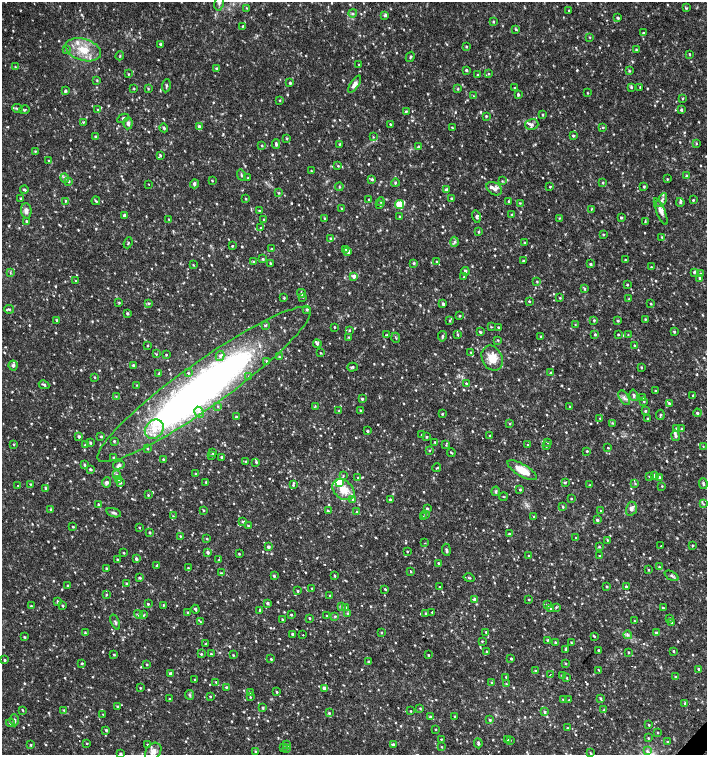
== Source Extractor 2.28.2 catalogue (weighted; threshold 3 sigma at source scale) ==
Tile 6 of 4 x 4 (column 2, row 2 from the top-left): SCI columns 1636-3044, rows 3012-4516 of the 6023 x 6029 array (HDU 1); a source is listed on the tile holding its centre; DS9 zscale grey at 2 x 2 block average (1 PNG px = mean of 2 x 2 image px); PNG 709 x 757 px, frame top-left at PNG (2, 2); each listed source drawn as its Kron ellipse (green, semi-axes under 4 px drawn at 4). Shown black and unused: <1% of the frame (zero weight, under 2 of 3 exposures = <1% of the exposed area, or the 3 px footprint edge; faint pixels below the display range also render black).
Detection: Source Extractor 2.28.2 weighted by HDU 2 'WHT'; one run over the whole footprint, this tile lists its part. Background 0.0332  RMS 0.0036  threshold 0.0164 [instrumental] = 3 sigma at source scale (4.5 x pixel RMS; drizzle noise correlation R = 1.50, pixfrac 1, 0.0396/0.0396 arcsec/px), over >= 5 px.
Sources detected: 975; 1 too faint to see at this stretch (2 x 2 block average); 2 inside a brighter object's white glare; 2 cosmic-ray / hot-pixel residue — neither listed nor drawn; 1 coinciding with a brighter row at this scale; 10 inside a brighter listed object's ellipse — not listed separately; of the other 959, all 500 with FLUX_AUTO >= 0.635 (the completeness limit of this list) listed and drawn (459 fainter detections not listed), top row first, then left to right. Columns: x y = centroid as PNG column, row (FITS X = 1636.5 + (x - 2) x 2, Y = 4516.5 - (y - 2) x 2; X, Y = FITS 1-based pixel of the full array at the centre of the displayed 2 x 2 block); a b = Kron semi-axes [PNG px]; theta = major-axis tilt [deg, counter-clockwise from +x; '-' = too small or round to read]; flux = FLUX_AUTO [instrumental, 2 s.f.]
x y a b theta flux
219 3 8 4 77 2.8
247 8 4 2 - 0.88
686 8 4 3 - 0.86
569 10 3 2 - 0.71
353 13 4 3 - 1.1
385 15 3 2 - 2.2
618 18 3 3 - 1.1
493 22 4 2 - 0.79
243 26 3 2 - 0.67
516 29 3 3 - 0.96
643 33 3 2 - 1.5
590 37 3 2 - 0.69
160 44 4 3 - 0.93
466 47 3 3 - 0.82
66 50 3 2 - 0.71
83 50 18 10 -17 19
636 50 4 2 - 0.88
690 54 4 2 - 0.66
120 56 4 2 - 0.73
410 57 5 3 - 1.2
359 65 3 3 - 0.99
15 67 3 2 - 0.73
217 69 4 3 - 1.5
466 70 3 3 - 1.2
629 71 3 3 - 0.93
488 73 3 3 - 0.75
128 74 3 3 - 0.71
478 75 3 2 - 0.77
97 80 3 2 - 0.67
290 83 3 3 - 1.1
355 84 10 4 56 4.2
166 86 6 2 81 1.2
631 87 4 3 - 1.2
640 87 3 2 - 0.65
514 88 3 2 - 0.68
134 89 3 2 - 0.64
148 89 3 2 - 0.68
458 89 3 3 - 0.81
65 91 4 3 - 1.4
587 93 3 2 - 0.63
518 95 4 3 - 1.3
474 96 3 3 - 0.73
683 98 3 2 - 0.66
280 100 3 2 - 0.68
17 109 5 3 - 1.3
24 110 5 2 - 0.96
98 110 3 3 - 0.72
681 110 3 3 - 1.4
406 111 3 3 - 0.91
543 115 3 2 - 0.71
486 116 3 3 - 0.76
123 118 6 4 28 1.8
83 122 3 2 - 0.72
128 123 6 4 86 2.5
390 124 3 2 - 0.69
532 124 7 5 16 2.9
199 127 4 3 - 1.8
603 127 3 3 - 0.82
164 128 4 3 - 1.3
452 128 4 2 - 0.88
95 136 2 2 - 0.79
573 136 3 3 - 0.99
373 137 3 2 - 0.68
287 138 3 3 - 0.77
276 144 5 2 - 1.4
340 144 3 2 - 0.79
696 144 3 2 - 0.78
262 145 4 2 - 0.78
418 147 3 3 - 1.2
35 151 3 3 - 0.79
160 155 4 3 - 1.1
49 161 3 2 - 0.93
338 166 3 3 - 0.8
311 171 2 2 - 0.65
241 175 5 3 - 1
687 176 3 3 - 1.4
65 178 5 3 - 1.3
248 178 3 2 - 0.74
372 179 4 3 - 1.2
667 179 3 2 - 0.71
69 181 3 3 - 0.84
212 181 2 2 - 0.68
502 181 3 3 - 0.71
395 183 4 3 - 1.1
603 183 3 2 - 0.77
148 184 2 2 - 0.72
194 184 5 4 - 2.2
644 186 4 3 - 1.1
339 187 4 3 - 1.2
550 187 3 2 - 0.91
494 189 8 6 -32 4.2
24 190 4 3 - 1.5
446 190 3 3 - 2.1
279 193 4 3 - 0.77
21 198 3 2 - 0.69
246 199 3 2 - 0.64
452 199 4 2 - 0.9
369 200 3 2 - 0.73
662 200 8 4 58 2.6
693 200 3 2 - 0.91
66 201 3 2 - 0.8
96 201 4 2 - 0.95
509 201 3 3 - 1
381 202 4 2 - 0.9
680 202 4 4 - 1.5
520 203 3 2 - 0.64
400 204 4 3 - 22
380 205 3 3 - 1.1
342 208 3 2 - 0.7
591 209 4 2 - 0.67
26 211 7 5 -87 3.9
259 211 3 3 - 0.75
661 211 14 4 -67 4
124 215 3 3 - 1.2
512 215 4 2 - 0.82
400 217 3 2 - 0.74
476 217 6 3 -76 1.6
621 217 3 2 - 1.2
559 218 3 2 - 0.64
169 219 3 2 - 0.7
325 219 3 3 - 0.82
264 220 4 2 - 1.3
27 221 4 3 - 0.97
645 221 4 2 - 0.76
261 227 3 3 - 0.72
478 232 3 2 - 1.1
603 235 3 2 - 0.79
662 237 4 2 - 0.82
330 238 3 3 - 1.2
454 242 5 4 - 1.8
128 243 5 2 - 0.86
525 243 3 2 - 0.93
232 246 2 2 - 0.99
272 249 3 3 - 0.84
346 249 3 3 - 0.76
348 252 4 3 - 1.8
263 259 4 3 - 0.96
625 259 3 3 - 0.68
437 261 3 2 - 0.82
523 261 3 2 - 0.83
254 262 3 2 - 1.5
270 263 3 2 - 0.77
414 263 3 2 - 1.2
590 264 3 3 - 1.1
193 265 3 2 - 0.66
651 267 3 2 - 0.68
465 271 4 3 - 1.3
694 272 3 3 - 1
10 273 3 2 - 0.66
701 274 3 3 - 0.97
354 276 4 3 - 2.9
464 277 3 2 - 0.64
700 278 3 3 - 1
76 281 3 2 - 0.66
537 281 3 3 - 0.88
627 285 3 3 - 0.75
584 289 4 3 - 1.2
301 293 4 3 - 1.3
303 297 4 2 - 0.82
284 298 3 2 - 0.99
560 298 3 3 - 0.71
629 299 3 3 - 0.83
529 301 3 3 - 0.83
119 302 3 3 - 0.67
149 303 3 3 - 0.97
651 303 2 2 - 0.78
443 304 3 2 - 1.8
9 309 5 3 - 1.3
307 309 4 3 - 1.2
127 313 3 3 - 1.2
460 316 3 2 - 0.8
645 319 3 3 - 0.75
56 320 3 3 - 0.68
594 320 3 3 - 0.87
450 321 3 2 - 0.67
618 321 3 2 - 0.86
575 324 4 2 - 0.67
265 325 3 2 - 1.3
334 327 2 2 - 0.72
491 327 3 2 - 0.64
498 327 3 3 - 0.84
349 330 3 3 - 0.84
480 332 4 3 - 1.1
674 332 3 3 - 1
595 334 3 3 - 1.1
386 335 3 3 - 0.86
458 335 3 3 - 0.91
618 335 2 2 - 0.81
628 335 3 3 - 0.7
442 336 5 3 - 1.4
349 337 3 2 - 0.64
541 337 3 2 - 1.1
396 338 5 2 - 0.78
498 340 3 3 - 0.88
317 344 4 3 - 1.4
147 345 2 2 - 0.74
634 345 3 3 - 0.72
471 352 4 3 - 0.97
321 353 2 2 - 0.66
156 354 3 3 - 0.8
166 355 3 2 - 0.66
220 356 5 4 - 2.4
279 357 3 2 - 0.73
492 358 13 10 -64 15
266 361 3 3 - 0.8
13 365 5 4 - 2.3
133 365 3 3 - 1.2
352 367 5 3 - 1.3
641 367 3 2 - 0.94
188 373 3 3 - 0.87
550 373 3 2 - 0.63
159 374 4 3 - 0.96
95 377 3 2 - 0.71
249 377 2 2 - 6.8
466 383 3 3 - 0.83
204 384 130 22 36 450
44 385 5 3 - 1.4
137 385 4 2 - 0.68
655 391 2 2 - 0.93
634 395 6 3 -75 1.8
693 395 3 2 - 0.91
116 396 3 2 - 0.66
624 398 8 4 -59 3
643 398 3 2 - 2
362 399 3 3 - 1
644 401 3 2 - 0.79
669 403 3 3 - 0.96
218 406 3 3 - 0.87
315 406 3 2 - 0.65
570 406 3 2 - 0.93
360 410 3 2 - 0.78
339 411 3 3 - 0.81
645 411 3 3 - 0.97
199 412 6 4 -58 2.3
697 413 4 3 - 1.2
442 414 3 3 - 0.83
660 415 5 2 - 1
236 417 2 2 - 0.99
600 418 3 2 - 0.75
648 419 3 2 - 1
510 423 3 3 - 0.77
612 423 4 3 - 0.84
676 428 3 3 - 1
154 429 10 8 48 12
682 429 3 3 - 0.9
367 431 2 2 - 1.2
421 435 3 2 - 0.7
490 435 2 2 - 0.82
101 436 3 2 - 0.9
675 436 5 4 - 2
79 437 4 3 - 1.4
427 437 3 3 - 1.1
114 441 3 2 - 1
435 442 3 2 - 0.68
548 442 3 3 - 1.1
90 443 3 3 - 1.1
13 444 3 2 - 0.64
85 445 3 2 - 0.7
446 445 3 2 - 0.64
528 445 3 3 - 0.76
546 446 2 2 - 0.76
703 446 3 3 - 0.84
608 448 3 2 - 0.66
148 449 3 3 - 0.71
429 450 3 2 - 0.67
587 451 3 2 - 0.89
451 452 4 2 - 0.87
213 453 3 3 - 1.1
211 455 3 3 - 0.79
113 457 3 2 - 0.69
222 457 3 3 - 1.7
163 459 3 2 - 0.81
246 461 3 2 - 0.67
256 462 4 3 - 1.1
84 465 4 3 - 1.3
119 465 6 4 14 2
437 468 4 2 - 0.68
90 469 4 3 - 1.1
522 470 17 6 -31 16
116 474 3 3 - 0.84
196 474 3 3 - 0.76
343 475 3 2 - 0.68
649 476 3 3 - 0.72
654 476 4 3 - 1.6
358 477 3 3 - 0.72
659 477 3 3 - 1.2
118 480 3 2 - 0.7
106 482 5 4 - 2.4
206 482 3 3 - 0.77
339 482 3 3 - 17
565 482 4 2 - 0.8
120 483 3 2 - 0.98
703 483 5 3 - 1.3
31 484 3 2 - 0.69
635 484 3 3 - 1
18 485 2 2 - 1.1
293 485 3 3 - 0.9
590 485 2 2 - 0.66
662 486 2 2 - 0.67
45 488 3 2 - 0.84
343 490 12 9 -41 13
520 490 2 2 - 0.94
496 491 5 3 - 1.2
148 495 3 3 - 0.76
503 496 4 2 - 0.7
571 498 2 2 - 0.7
353 500 4 3 - 0.94
390 500 3 3 - 1.3
98 504 4 3 - 1.4
703 504 3 3 - 0.95
563 506 3 2 - 0.74
427 508 3 3 - 1.1
51 509 3 3 - 0.93
631 509 7 5 74 3.6
204 510 3 2 - 0.88
601 510 3 3 - 0.7
328 511 3 2 - 0.91
357 512 3 3 - 1
114 513 7 4 -18 2.2
425 514 3 3 - 1.3
173 516 4 3 - 0.81
534 516 3 3 - 1
423 517 3 3 - 0.69
597 520 3 2 - 1.8
243 522 3 3 - 1.1
248 526 3 2 - 0.71
73 527 3 2 - 0.84
139 527 3 2 - 0.7
150 532 2 2 - 0.93
509 534 3 3 - 1.1
180 536 3 2 - 0.65
576 537 4 3 - 0.8
207 539 2 2 - 0.75
607 540 3 3 - 0.7
425 543 2 2 - 0.65
693 545 3 2 - 0.8
661 546 2 2 - 1.8
268 547 3 3 - 2.1
599 547 3 3 - 0.89
446 550 6 3 -84 1.8
407 551 2 2 - 0.67
208 552 3 3 - 1.8
124 553 2 2 - 0.76
239 554 3 2 - 0.85
528 556 2 2 - 0.69
599 556 2 2 - 0.73
117 559 3 2 - 0.83
136 559 3 3 - 2.1
219 560 3 3 - 0.76
438 563 3 2 - 1
157 565 4 2 - 1.1
659 567 3 2 - 0.72
106 568 3 2 - 0.81
188 568 3 3 - 0.78
648 570 3 2 - 0.8
410 571 4 2 - 0.7
221 573 3 3 - 0.9
274 576 3 3 - 1.2
335 576 4 2 - 0.77
672 576 7 3 -28 1.7
140 578 3 3 - 1.5
469 578 5 3 - 1.1
126 583 3 3 - 0.95
68 585 3 2 - 0.69
607 586 2 2 - 0.82
626 586 2 2 - 1.2
440 587 3 3 - 0.75
312 588 3 2 - 0.64
385 589 4 2 - 0.86
298 591 3 2 - 1
106 595 4 2 - 0.77
330 596 3 2 - 0.88
474 599 3 3 - 1.6
529 599 2 2 - 0.79
57 601 4 3 - 0.8
267 603 3 3 - 1.7
148 604 3 2 - 0.93
31 605 3 3 - 0.65
163 605 3 2 - 0.81
547 605 4 3 - 1.2
63 606 3 3 - 0.96
341 607 3 3 - 1.1
345 607 3 3 - 1.1
556 607 4 3 - 0.87
551 608 4 3 - 1.2
663 608 3 2 - 1.1
195 609 4 2 - 1.3
259 610 2 2 - 2
188 612 3 2 - 1
432 612 2 2 - 1.2
347 613 3 3 - 0.85
426 613 3 3 - 1.1
138 615 4 3 - 1.4
144 615 3 3 - 0.94
291 615 3 2 - 0.82
327 616 3 2 - 0.77
335 616 3 3 - 0.96
309 618 3 2 - 1
670 618 3 3 - 1.1
283 620 3 2 - 1
634 621 3 2 - 0.74
115 622 8 3 -68 1.7
200 622 3 2 - 0.7
671 622 3 3 - 0.88
486 632 3 2 - 1.1
85 633 3 2 - 0.65
381 633 3 2 - 0.72
656 633 3 3 - 2.2
292 634 3 3 - 1.5
303 635 2 2 - 1.1
628 635 4 2 - 1.3
594 636 3 2 - 0.91
25 637 3 2 - 0.97
547 640 3 3 - 0.84
482 641 3 2 - 0.66
555 642 3 2 - 0.78
571 643 3 2 - 0.82
206 644 3 3 - 0.79
566 649 3 3 - 1.2
598 650 3 2 - 1.1
486 651 3 2 - 0.67
674 651 3 3 - 0.87
628 652 3 2 - 0.73
201 654 3 3 - 0.88
211 654 3 2 - 0.89
114 655 3 2 - 0.89
233 655 3 2 - 0.75
428 655 2 2 - 0.84
511 658 3 2 - 0.96
271 659 3 3 - 0.88
5 660 2 2 - 1
369 662 3 3 - 1.3
82 663 3 3 - 0.84
566 663 3 3 - 0.78
147 664 3 2 - 0.83
699 669 2 2 - 1.3
599 670 3 2 - 0.81
535 671 4 3 - 0.93
170 673 3 3 - 1.9
550 674 4 2 - 0.91
562 676 3 2 - 0.84
506 677 3 2 - 0.77
675 677 2 2 - 0.79
567 678 3 2 - 0.68
195 679 2 2 - 0.69
216 682 3 3 - 0.96
491 682 4 3 - 0.75
506 684 3 2 - 0.75
226 687 3 3 - 0.94
140 688 3 2 - 0.71
324 688 3 3 - 4.3
276 692 3 2 - 0.89
250 693 3 3 - 1
190 695 5 2 - 1.1
210 696 3 2 - 0.73
250 697 3 3 - 0.64
600 698 4 2 - 1.1
169 699 3 2 - 0.81
563 699 3 2 - 0.72
569 700 2 2 - 0.68
685 703 3 3 - 1.2
117 706 3 3 - 0.96
263 708 3 2 - 1.3
420 708 3 2 - 0.78
23 710 4 2 - 0.78
64 710 3 3 - 1.1
604 710 3 3 - 1.2
411 711 2 2 - 0.67
545 712 4 3 - 1.4
329 713 4 3 - 1.3
103 714 2 2 - 0.74
455 716 2 2 - 0.83
430 717 3 3 - 1.2
14 720 6 4 -87 2
490 720 4 3 - 1.2
10 723 4 3 - 1.7
649 725 3 2 - 0.91
567 728 3 2 - 0.86
436 729 2 2 - 0.65
106 730 4 3 - 1
658 732 2 2 - 0.64
648 738 3 2 - 0.89
441 739 2 2 - 0.75
507 740 3 2 - 0.98
510 740 3 3 - 0.64
667 742 3 2 - 0.69
87 743 3 2 - 0.68
478 743 5 3 - 1.4
147 744 3 2 - 0.64
393 744 3 2 - 1.7
31 745 4 3 - 0.97
287 745 3 3 - 1.5
284 747 3 2 - 0.84
442 747 3 2 - 0.72
287 748 3 3 - 0.76
255 751 3 2 - 1.1
647 751 4 3 - 1.4
153 752 9 7 53 5.8
590 752 3 2 - 0.65
121 754 3 3 - 1.2
Isophote crosses this tile's border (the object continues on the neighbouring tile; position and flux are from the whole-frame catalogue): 3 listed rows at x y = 219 3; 703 446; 121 754
Diffuse or blended objects may show on this block-average render without a row.